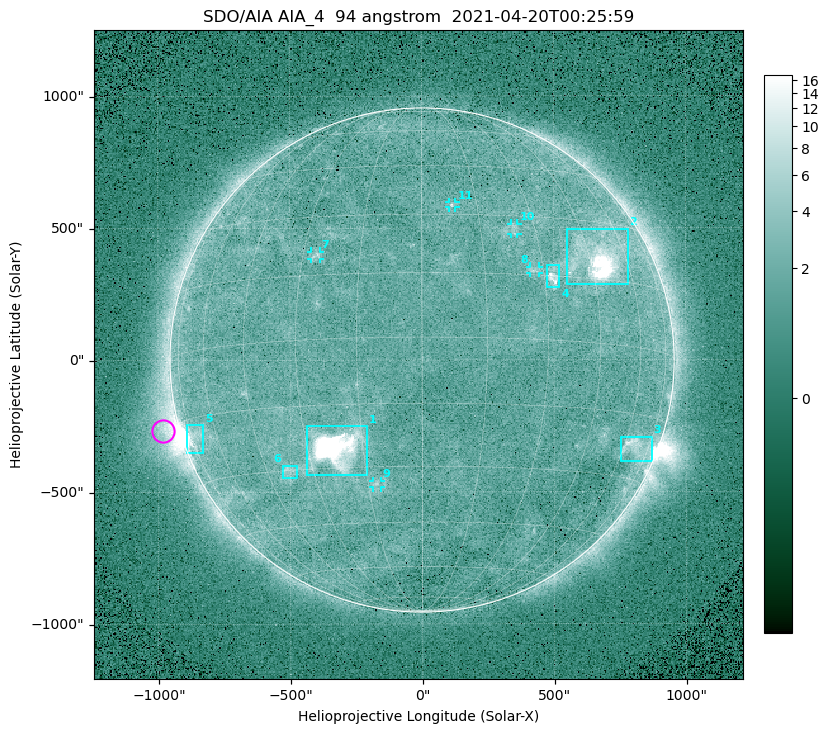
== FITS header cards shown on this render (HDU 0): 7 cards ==
TELESCOP= 'SDO/AIA '
INSTRUME= 'AIA_4   '
WAVELNTH=                   94
WAVEUNIT= 'angstrom'
DATE-OBS= '2021-04-20T00:25:59.12'
CTYPE1  = 'HPLN-TAN'
CTYPE2  = 'HPLT-TAN'

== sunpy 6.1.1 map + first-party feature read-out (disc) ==
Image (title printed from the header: SDO/AIA AIA_4  94 angstrom  2021-04-20T00:25:59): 512 x 512 px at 4.8 arcsec/px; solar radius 955 arcsec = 199 px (full disc in frame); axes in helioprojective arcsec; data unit not stated in the header (colour bar unlabelled)
Orientation: roll -0.138 deg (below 1 deg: not rotated)
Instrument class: DISC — disc imager (sunpy class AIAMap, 94 A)
Bright regions (active regions / flare kernels): reference = the median radial profile (limb darkening/brightening removed); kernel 5 px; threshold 5 sigma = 2.43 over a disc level ~1.73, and >= 1.15x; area >= 9 px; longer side >= 5 px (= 24 arcsec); searched inside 0.97 R_sun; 11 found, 11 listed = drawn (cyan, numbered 1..; 5 of them under ~33 arcsec drawn as corner ticks so the feature stays visible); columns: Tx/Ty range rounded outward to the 10 arcsec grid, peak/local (2 s.f.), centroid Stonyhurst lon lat
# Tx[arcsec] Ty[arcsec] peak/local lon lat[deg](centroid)
1 -440..-210 -440..-250 537 -22 -25
2 550..780 280..500 31 +48 +20
3 750..870 -390..-290 4.7 +66 -22
4 470..520 270..360 5.6 +33 +15
5 -900..-830 -350..-240 7.3 -73 -19
6 -530..-470 -450..-400 3.1 -38 -30
7 -420..-380 380..410 3.3 -26 +20
8 410..450 330..360 3.1 +27 +16
9 -190..-160 -480..-450 3.1 -13 -34
10 340..370 470..520 2.7 +24 +26
11 100..130 580..600 2.8 +8 +33
Off-limb structures (1.02-1.3 R_sun): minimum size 50 px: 5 found; the strongest spans PA ~90..115 deg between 1.02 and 1.21 R_sun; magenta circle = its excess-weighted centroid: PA ~105 deg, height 1.06 R_sun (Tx ~-980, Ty ~-270 arcsec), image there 4.9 x the reference